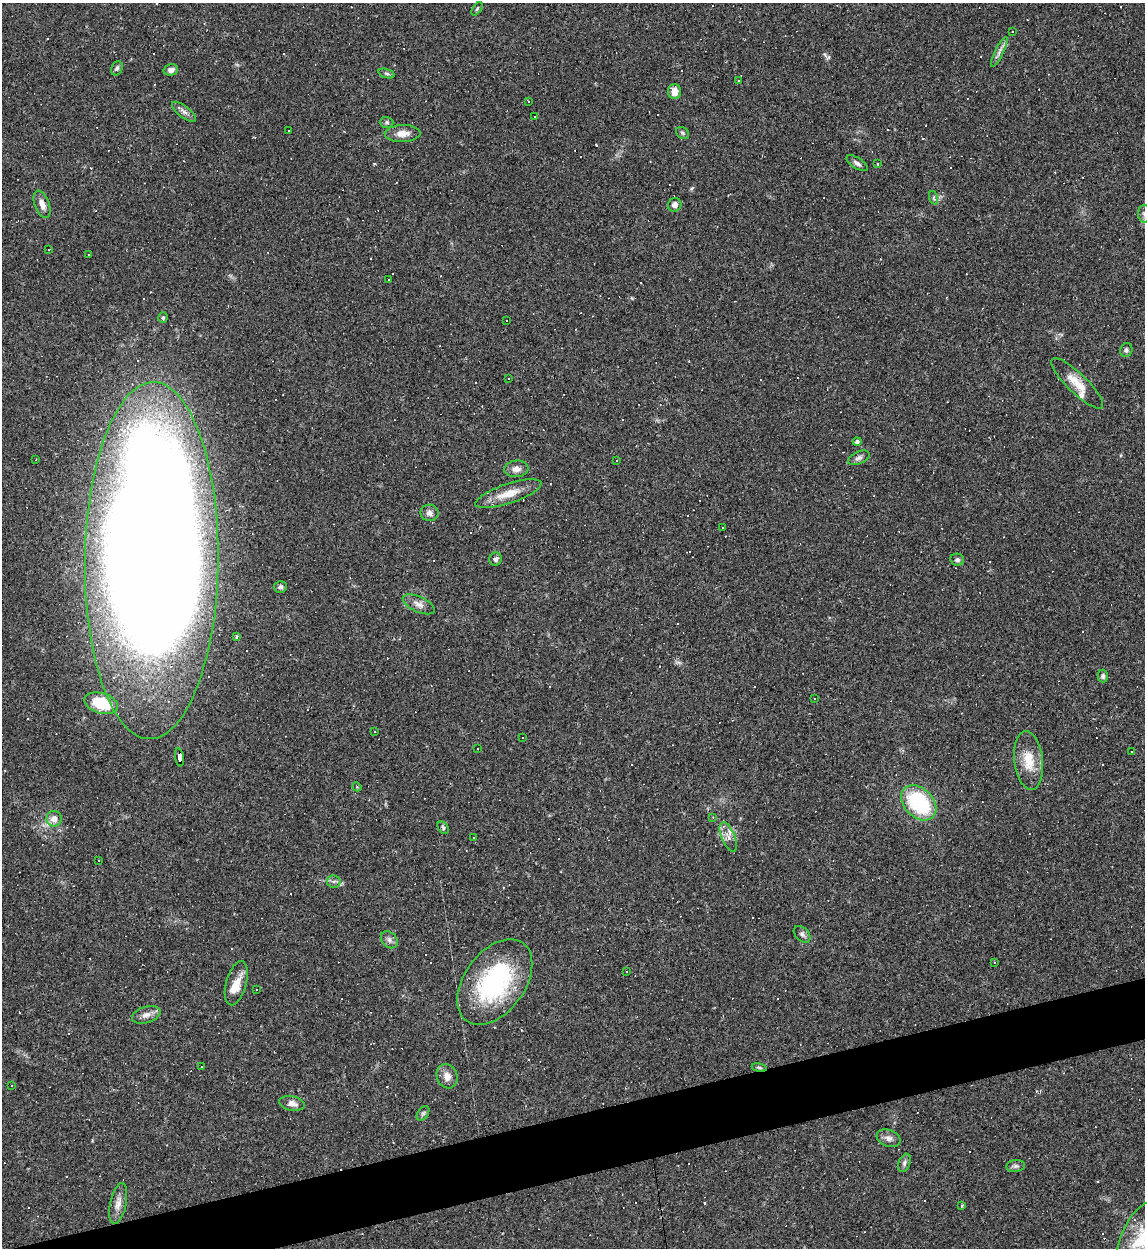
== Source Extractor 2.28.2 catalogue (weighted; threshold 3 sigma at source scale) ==
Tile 7 of 4 x 4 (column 3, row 2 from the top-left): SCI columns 2423-3565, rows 2491-3736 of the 4959 x 4984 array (HDU 1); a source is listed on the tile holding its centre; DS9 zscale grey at full resolution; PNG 1147 x 1250 px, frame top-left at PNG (2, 3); each listed source drawn as its Kron ellipse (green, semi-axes under 4 px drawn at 4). Shown black and unused: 4% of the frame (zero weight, under 2 of 3 exposures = <1% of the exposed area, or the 3 px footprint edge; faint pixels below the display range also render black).
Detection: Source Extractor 2.28.2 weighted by HDU 2 'WHT'; one run over the whole footprint, this tile lists its part. Background 0.0561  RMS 0.0052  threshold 0.0234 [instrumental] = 3 sigma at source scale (4.5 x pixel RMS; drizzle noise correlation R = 1.50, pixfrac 1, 0.05/0.05 arcsec/px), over >= 5 px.
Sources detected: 172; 1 inside a brighter object's white glare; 86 cosmic-ray / hot-pixel residue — neither listed nor drawn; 4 inside a brighter listed object's ellipse — not listed separately; the other 81 listed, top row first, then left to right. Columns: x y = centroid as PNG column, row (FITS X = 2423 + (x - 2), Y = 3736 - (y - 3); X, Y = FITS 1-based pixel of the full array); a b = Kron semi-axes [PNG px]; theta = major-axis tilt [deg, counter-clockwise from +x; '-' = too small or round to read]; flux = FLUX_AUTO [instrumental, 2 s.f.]
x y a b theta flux
477 9 8 4 54 0.72
1012 32 2 2 - 0.36
999 52 16 4 64 2.1
117 68 7 5 68 1.1
171 70 7 5 13 2.2
387 74 8 3 -19 0.95
738 80 3 2 - 0.65
675 92 7 6 - 5.4
528 101 3 2 - 0.34
184 112 14 5 -38 2.2
535 117 2 2 - 0.51
387 122 7 5 -1 0.97
289 130 2 2 - 0.5
403 133 18 8 2 4.7
683 133 7 5 -36 0.97
857 163 12 5 -33 1.7
878 163 3 3 - 1.2
934 198 7 4 -72 0.85
42 204 14 7 -70 3.9
675 205 7 6 - 2.3
1144 214 9 6 -89 1.6
49 249 3 3 - 4.8
89 255 3 2 - 0.63
389 280 3 3 - 3.5
163 318 5 4 - 0.86
506 321 3 2 - 0.97
1126 350 7 6 - 1.3
508 379 3 2 - 0.65
1077 383 35 10 -44 8.9
857 441 4 4 - 1.2
859 458 11 6 24 1.8
36 460 3 2 - 0.47
616 461 2 2 - 0.4
516 469 12 8 5 3.4
508 494 35 9 18 9
429 513 9 8 - 2.4
723 527 3 2 - 0.39
496 559 7 6 - 1.2
957 560 7 6 - 1.3
152 561 178 67 89 1900
280 587 6 6 - 1.2
419 604 17 7 -25 3.4
236 636 3 3 - 2
1103 676 6 5 - 1.3
815 699 3 2 - 0.55
101 703 17 10 -16 21
375 732 3 3 - 1.4
523 737 2 2 - 0.5
478 748 3 2 - 0.37
1132 751 3 3 - 4.5
179 757 9 4 -81 180
1029 760 29 14 -83 12
357 787 4 3 - 0.63
919 803 20 14 -45 43
713 817 3 3 - 0.46
54 819 8 7 - 4.2
443 828 7 5 -53 0.94
728 837 16 6 -67 3.8
473 838 2 2 - 0.34
99 860 2 2 - 0.32
334 882 7 6 - 1.6
802 934 10 6 -45 1.5
389 940 9 7 -45 1.9
994 962 2 2 - 0.38
626 972 3 3 - 0.97
495 982 48 30 54 65
236 983 23 10 74 7.4
257 989 3 3 - 6.6
146 1015 15 8 17 3.3
202 1066 3 3 - 4.5
759 1068 8 4 -9 0.83
447 1076 12 10 -69 3.6
11 1086 3 3 - 1.3
292 1103 13 7 -11 3
423 1113 8 5 54 1.1
889 1138 12 8 -20 2.7
904 1163 9 6 69 1.5
1016 1166 9 6 7 1.4
118 1203 21 8 78 4.1
962 1205 3 3 - 1.1
1140 1240 40 19 67 21
Overlapping masked pixels (flux is a lower limit): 3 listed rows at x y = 152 561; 179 757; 759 1068
Isophote crosses this tile's border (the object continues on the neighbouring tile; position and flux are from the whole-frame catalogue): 3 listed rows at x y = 1144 214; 152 561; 1140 1240